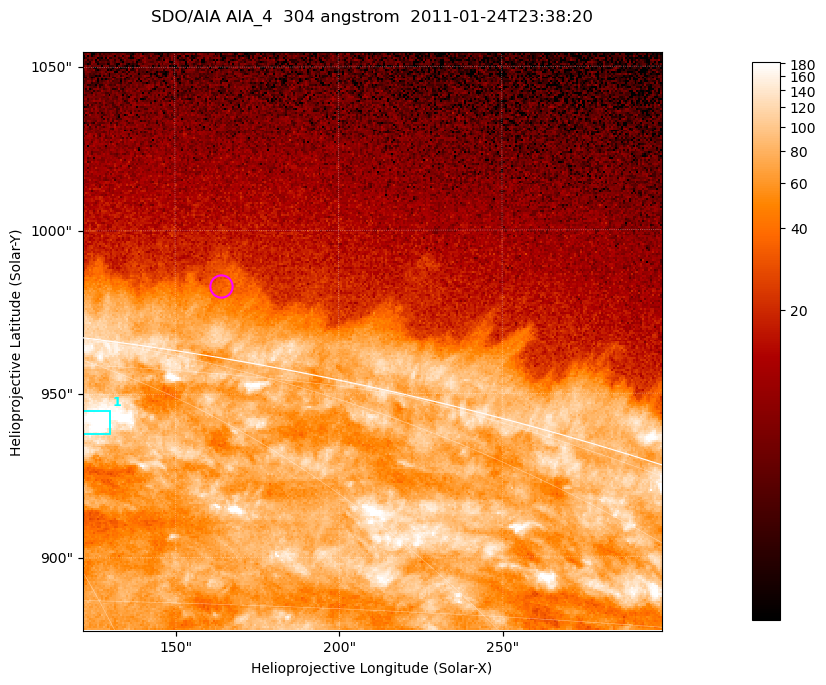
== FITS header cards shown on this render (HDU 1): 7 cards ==
TELESCOP= 'SDO/AIA '           / For AIA: SDO/AIA
INSTRUME= 'AIA_4   '           / For AIA: AIA_ATA1, AIA_ATA2, AIA_ATA3 or AIA_AT
WAVELNTH=                  304 / [angstrom] Wavelength
WAVEUNIT= 'angstrom'           / Wavelength unit: angstrom
DATE-OBS= '2011-01-24T23:38:20.124' / [ISO] Date when observation started; ISO 8
CTYPE1  = 'HPLN-TAN'           / CTYPE1; Typically HPLN
CTYPE2  = 'HPLT-TAN'           / CTYPE2; Typically HPLT

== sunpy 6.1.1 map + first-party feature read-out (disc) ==
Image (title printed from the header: SDO/AIA AIA_4  304 angstrom  2011-01-24T23:38:20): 295 x 295 px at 0.6 arcsec/px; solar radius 975 arcsec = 1624 px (partial field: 0.4% of the solar disc is inside the frame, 41% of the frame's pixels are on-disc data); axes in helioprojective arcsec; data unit not stated in the header (colour bar unlabelled)
Orientation: roll -0.132 deg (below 1 deg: not rotated)
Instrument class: DISC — disc imager (sunpy class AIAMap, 304 A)
Bright regions (active regions / flare kernels): reference = the on-disc median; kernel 3 px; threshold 5 sigma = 114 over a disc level ~75.6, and >= 1.15x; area >= 87 px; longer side >= 4 px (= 2.4 arcsec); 1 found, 1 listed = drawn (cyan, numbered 1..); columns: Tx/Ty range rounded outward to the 2 arcsec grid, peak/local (2 s.f.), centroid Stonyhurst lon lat
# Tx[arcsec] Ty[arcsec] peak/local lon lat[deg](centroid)
1 120..130 938..946 3.6 +22 +70
Off-limb structures (1.02-1.3 R_sun): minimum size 43 px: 6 found; the strongest spans PA ~350 deg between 1.02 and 1.03 R_sun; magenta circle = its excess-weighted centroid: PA ~350 deg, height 1.02 R_sun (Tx ~164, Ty ~984 arcsec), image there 1.6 x the reference